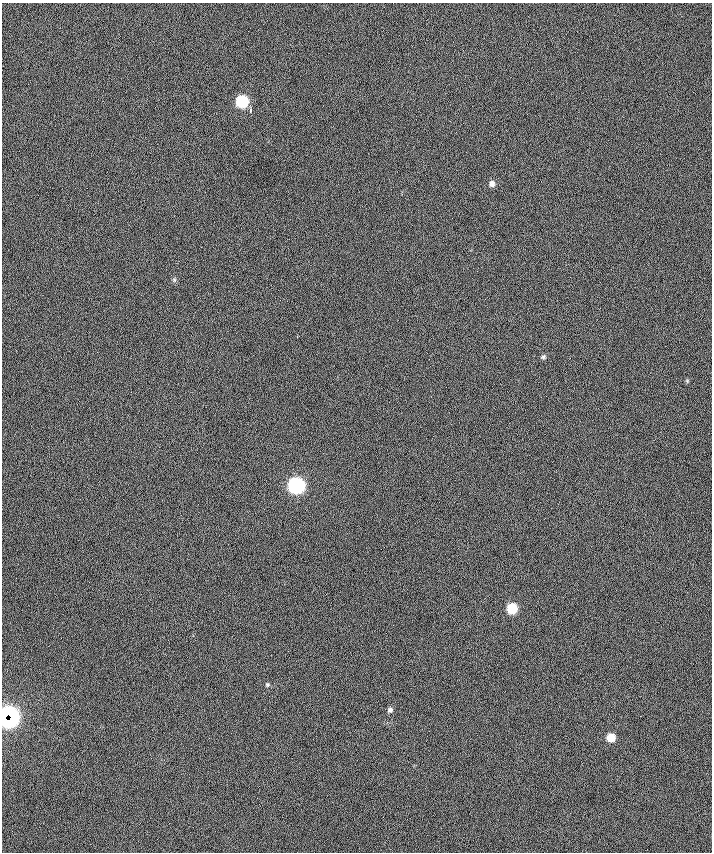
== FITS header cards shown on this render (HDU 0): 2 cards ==
NAXIS1  =                  710 /
NAXIS2  =                  850 /

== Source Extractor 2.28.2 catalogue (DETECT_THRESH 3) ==
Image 710 x 850 px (HDU 0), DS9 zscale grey, 1 PNG px = 1 image px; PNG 714 x 854 px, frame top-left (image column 1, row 850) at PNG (2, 3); no overlay
Background -1.56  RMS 35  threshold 106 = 3 sigma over >= 5 px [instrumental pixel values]
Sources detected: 11; all 11 listed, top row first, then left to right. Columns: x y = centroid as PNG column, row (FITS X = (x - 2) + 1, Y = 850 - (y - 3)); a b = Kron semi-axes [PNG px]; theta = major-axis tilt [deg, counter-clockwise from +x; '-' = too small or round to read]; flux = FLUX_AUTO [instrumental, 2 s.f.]
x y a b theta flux
242 101 8 7 - 160000
492 184 7 7 - 11000
174 280 6 5 - 3900
543 357 7 6 - 4700
296 486 8 8 - 520000
512 609 7 7 - 81000
267 684 6 5 - 3700
390 710 7 6 - 6900
6 715 10 4 63 85000
10 716 14 9 82 300000
611 738 7 6 - 36000